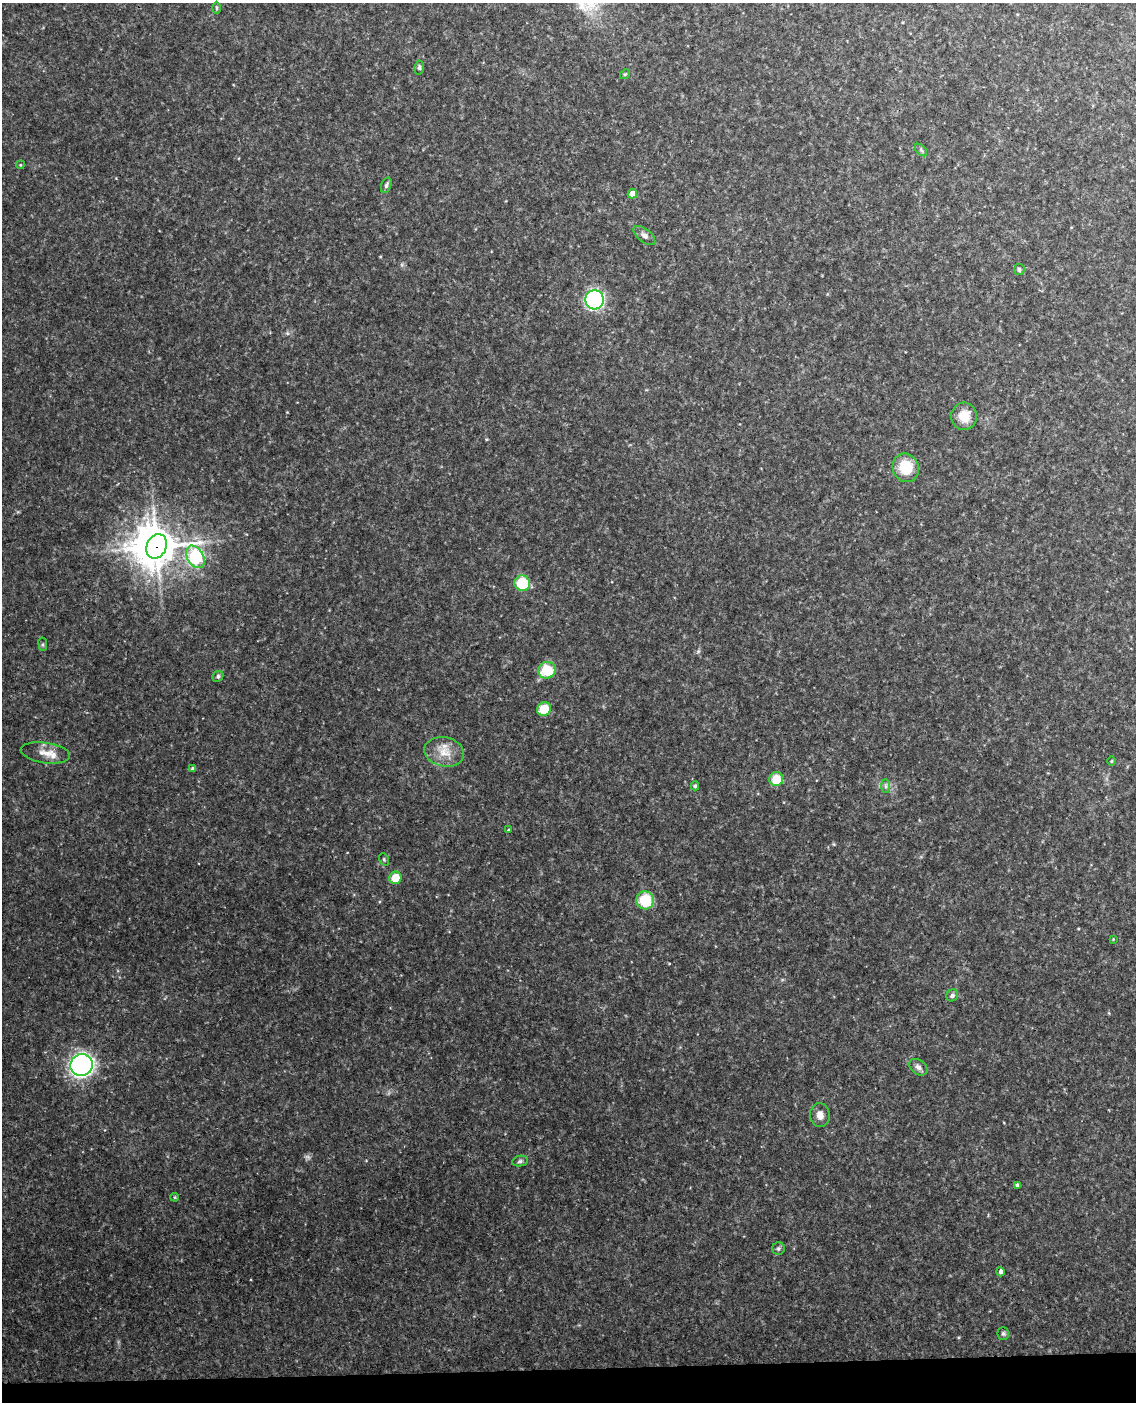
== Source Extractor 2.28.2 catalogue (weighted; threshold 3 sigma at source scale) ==
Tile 10 of 4 x 3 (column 2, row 3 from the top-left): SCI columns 1193-2326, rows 243-1642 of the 4651 x 4581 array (HDU 1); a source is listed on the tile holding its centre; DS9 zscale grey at full resolution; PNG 1138 x 1404 px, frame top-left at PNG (2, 3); each listed source drawn as its Kron ellipse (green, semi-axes under 4 px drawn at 4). Shown black and unused: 2% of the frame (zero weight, under 3 of 4 exposures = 6% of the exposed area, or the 3 px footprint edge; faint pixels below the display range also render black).
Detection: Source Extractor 2.28.2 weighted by HDU 2 'WHT'; one run over the whole footprint, this tile lists its part. Background 0.131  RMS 0.011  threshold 0.0473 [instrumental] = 3 sigma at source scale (4.5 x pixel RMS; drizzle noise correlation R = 1.50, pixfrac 1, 0.05/0.05 arcsec/px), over >= 5 px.
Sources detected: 44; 1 too faint to see at this stretch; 1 inside a brighter object's white glare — neither listed nor drawn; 1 inside a brighter listed object's ellipse — not listed separately; the other 41 listed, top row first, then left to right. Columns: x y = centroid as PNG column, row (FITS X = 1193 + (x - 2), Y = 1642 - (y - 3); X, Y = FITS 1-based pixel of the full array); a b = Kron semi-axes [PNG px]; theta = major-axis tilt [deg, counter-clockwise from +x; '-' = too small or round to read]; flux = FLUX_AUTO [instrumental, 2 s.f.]
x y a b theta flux
217 8 6 4 90 1.4
419 67 7 4 83 1.9
625 74 5 4 - 1.3
921 150 7 4 -46 1.8
20 165 4 3 - 0.84
386 185 8 5 72 2.5
632 194 5 4 - 14
644 235 13 6 -38 4.2
1019 269 5 5 - 2.6
594 300 9 9 - 280
964 416 13 13 - 17
906 468 14 13 - 29
157 546 13 10 64 1700
195 557 12 8 -59 160
522 583 8 8 - 37
43 644 7 3 -82 1.4
547 670 9 8 - 35
218 676 6 5 - 2
544 709 7 6 - 24
444 752 20 14 -12 17
45 753 25 10 -8 11
1112 761 5 3 - 0.87
193 769 4 4 - 2.5
776 779 7 7 - 22
695 786 4 4 - 1.6
886 786 7 4 -89 2.1
508 830 4 3 - 0.81
384 859 6 4 -69 1.6
395 878 6 6 - 18
645 900 9 8 - 37
1113 939 3 3 - 0.88
952 995 6 5 - 3
81 1065 11 11 - 430
918 1067 10 7 -35 4.1
820 1115 12 9 -82 7
520 1161 8 5 11 2.2
1017 1185 4 4 - 2.5
175 1197 4 3 - 1.2
778 1249 6 6 - 2.2
1001 1272 4 3 - 3
1003 1334 6 5 - 2
Overlapping masked pixels (flux is a lower limit): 1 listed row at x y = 157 546